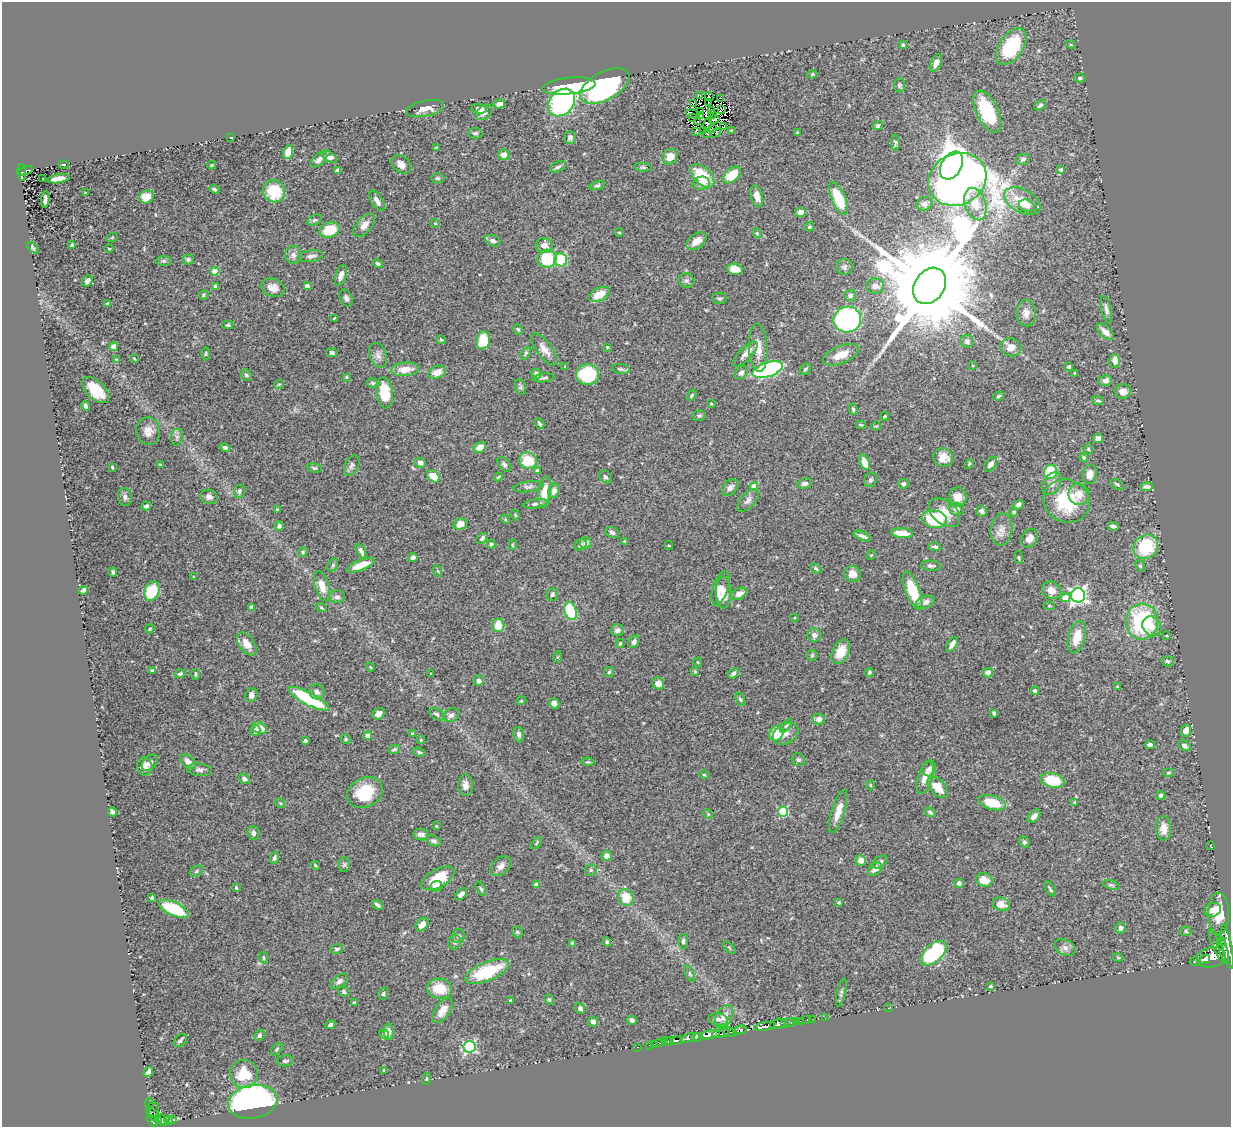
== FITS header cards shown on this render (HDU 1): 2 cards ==
NAXIS1  =                 1229
NAXIS2  =                 1125

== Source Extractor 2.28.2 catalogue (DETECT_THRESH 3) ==
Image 1229 x 1125 px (HDU 1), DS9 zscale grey, 1 PNG px = 1 image px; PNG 1233 x 1129 px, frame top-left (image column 1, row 1125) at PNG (2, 2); each listed source drawn as its Kron ellipse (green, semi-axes under 4 px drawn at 4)
Background 0.866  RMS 0.026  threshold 0.0775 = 3 sigma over >= 5 px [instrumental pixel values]
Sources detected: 491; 9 with non-positive FLUX_AUTO (blend fragments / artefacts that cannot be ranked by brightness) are neither listed nor drawn; the other 482 listed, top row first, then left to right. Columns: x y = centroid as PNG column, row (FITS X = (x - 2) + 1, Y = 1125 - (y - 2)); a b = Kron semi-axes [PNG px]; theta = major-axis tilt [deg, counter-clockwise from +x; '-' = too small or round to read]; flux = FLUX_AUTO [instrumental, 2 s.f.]
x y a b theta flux
903 45 4 4 - 3.1
1071 45 5 3 - 1.4
1011 47 20 12 56 110
936 63 9 5 65 10
812 74 5 4 - 2
1080 78 5 4 - 3.1
899 85 7 5 -90 3.5
569 86 26 8 6 96
605 86 27 14 28 440
699 96 2 2 - 0.78
709 96 5 2 - 2
720 98 3 2 - 8.7
561 102 15 12 46 280
709 102 2 2 - 2.1
499 104 6 4 16 8.6
693 104 4 3 - 0.8
1040 105 6 5 - 4.9
425 109 19 7 12 17
479 109 7 5 -7 13
721 109 3 2 - 1.2
701 111 3 2 - 3.8
711 111 3 2 - 0.24
484 112 9 6 46 5.4
987 112 23 11 -64 88
693 114 7 2 -10 2
712 115 3 2 - 2.7
701 116 2 2 - 2.7
693 118 3 2 - 4.1
714 119 5 3 - 0.99
698 121 3 2 - 3.4
708 124 6 3 73 0.51
878 126 5 4 - 3.5
724 127 3 2 - 1.5
712 129 4 3 - 5.2
731 130 4 3 - 1.8
703 131 3 2 - 3.2
696 132 3 2 - 1.7
798 132 4 2 - 1.2
475 133 7 5 -8 3.4
715 133 6 3 24 0.28
707 134 4 3 - 4.5
231 137 3 2 - 1.5
570 137 6 5 - 6.5
895 143 8 4 -85 2.5
436 148 4 3 - 5.9
288 152 7 5 71 18
504 155 5 5 - 10
329 157 9 4 -35 8.7
670 157 8 7 - 18
1023 159 7 5 10 4.2
319 160 10 5 41 8.3
64 164 5 2 - 2
401 164 11 8 -41 10
212 165 4 3 - 2.2
951 166 15 10 59 810
558 167 8 5 23 4.8
643 167 9 4 -5 3
338 170 4 3 - 3.7
1061 170 4 4 - 2.5
25 171 8 4 17 58
22 172 8 4 -82 71
732 175 10 6 39 48
703 176 14 8 -45 68
438 178 7 5 -2 3.2
43 179 2 2 - 1.3
59 179 11 4 9 18
957 179 30 25 26 2400
701 183 8 6 7 10
597 185 8 4 14 3.1
214 189 5 3 - 2.7
274 191 11 11 - 58
85 193 2 2 - 1
757 196 11 6 -76 14
146 197 8 6 15 28
838 198 18 7 -66 63
45 200 8 3 84 7.9
377 201 11 5 -58 9.3
1022 201 19 11 -28 36
924 204 8 7 - 7.7
975 204 17 10 -71 37
1027 206 8 5 -22 5.9
800 212 5 5 - 14
314 220 7 5 26 3.2
435 223 4 3 - 1.4
364 225 14 7 49 13
809 227 5 4 - 3.3
329 230 10 7 19 50
619 232 5 3 - 1.5
757 233 5 4 - 2
112 238 6 3 21 1.6
493 241 8 5 -23 5
697 241 11 7 37 16
72 245 3 3 - 2.2
544 245 8 7 - 11
33 248 7 4 -44 2.8
109 249 5 3 - 1.5
293 255 9 8 - 8.1
311 256 12 5 8 7.7
188 259 5 5 - 3.8
547 259 9 9 - 71
561 260 6 6 - 73
163 261 7 5 2 3.3
378 264 5 4 - 3.1
844 267 8 8 - 4.9
735 269 8 5 -10 21
215 271 4 4 - 45
341 275 11 5 72 10
686 280 8 7 - 4.5
87 281 6 5 - 6.9
216 286 4 3 - 6.3
307 286 4 4 - 12
875 286 9 7 -1 8
929 286 19 15 57 59000
273 288 12 9 -19 15
599 294 11 6 28 27
203 295 5 4 - 2.5
850 295 6 5 - 5.3
346 298 9 6 -68 5.9
719 298 7 5 -10 3.3
107 304 4 3 - 3.5
1106 309 14 5 -77 6.7
1026 313 13 9 -88 13
334 318 3 2 - 1.3
847 319 14 13 - 480
228 325 5 4 - 3.5
518 329 5 4 - 2.2
1105 332 10 5 -43 13
441 340 4 3 - 2
483 340 9 7 79 47
967 341 6 6 - 6
114 347 4 4 - 22
607 347 3 3 - 1.7
1011 347 10 9 - 18
758 348 24 9 -87 26
544 349 19 7 -53 16
331 353 5 4 - 5.1
526 353 7 4 61 2.7
206 354 6 3 89 1.9
745 354 16 6 45 11
378 355 13 8 -69 8.9
841 355 19 8 23 27
134 358 4 2 - 1.5
116 359 4 2 - 1.2
1115 361 7 5 -85 12
973 365 4 3 - 1.4
565 366 4 3 - 1.6
1069 367 4 3 - 3.5
405 369 14 7 4 24
621 369 9 5 -5 3.6
805 369 6 4 45 3.2
767 370 16 7 19 310
437 372 9 6 20 18
741 373 8 5 51 5.9
1074 373 3 2 - 1.6
536 374 5 4 - 7.3
246 375 6 5 - 4.2
588 375 11 10 - 120
346 377 3 3 - 1.6
544 378 11 4 7 4.9
1105 380 6 5 - 9
373 383 6 4 -15 2.8
279 384 5 3 - 1.4
520 387 8 5 -70 3.6
96 390 16 9 -44 45
1123 391 8 7 - 16
384 393 15 8 -83 50
692 395 6 4 59 2.5
998 396 5 3 - 2.5
1098 400 6 4 -18 2.7
711 404 3 2 - 1.7
85 406 5 3 - 4.3
853 409 6 4 -79 2.6
699 416 7 5 14 3.3
884 416 4 3 - 2.1
540 424 6 4 -58 3.2
861 425 5 4 - 2.1
876 426 5 4 - 1.6
148 431 14 12 -83 15
177 437 8 6 79 5.6
1098 438 5 4 - 7.2
225 447 5 4 - 3.7
480 447 7 5 29 14
1088 449 5 5 - 2.5
943 458 10 9 - 18
1084 458 4 3 - 2.6
528 460 9 8 - 55
865 462 8 5 -70 21
420 463 6 5 - 7
160 464 4 2 - 1.2
504 464 8 5 -52 4.3
969 464 5 3 - 2.1
991 464 8 5 54 6.6
352 465 11 6 62 6.1
112 467 3 3 - 1.9
314 468 7 4 -8 3.2
537 471 4 3 - 4.5
1050 472 7 6 - 92
1090 474 10 7 79 15
433 476 7 5 -40 29
498 477 4 3 - 2.4
605 477 7 5 -45 3.5
870 480 7 6 - 4.4
805 483 8 5 13 5.1
903 484 5 4 - 3.8
1052 484 13 8 56 11
1117 484 7 3 -37 2.4
528 487 14 5 8 6
754 487 4 4 - 27
1147 487 6 4 5 5.3
730 488 9 7 46 7.3
239 491 7 5 78 4
554 491 7 5 72 10
545 492 16 6 83 28
1079 494 11 10 - 16
125 497 9 7 -77 5.9
209 497 8 7 - 7.1
958 497 9 8 - 19
748 500 14 7 47 8.6
1066 501 23 21 -27 98
536 504 12 4 8 6.1
1018 505 5 4 - 6.6
146 506 5 3 - 4.7
277 509 3 3 - 1.3
956 509 8 6 -2 8.8
981 511 6 5 - 6.2
1014 512 4 3 - 2.9
944 513 18 11 -39 30
515 515 5 4 - 2.2
505 519 5 3 - 1.7
934 519 12 9 -9 110
460 524 7 5 18 20
279 526 5 4 - 4.3
1113 526 5 3 - 4.8
1001 529 16 11 82 14
612 533 7 5 -26 4.6
902 533 10 5 -6 30
862 536 9 4 -22 5.4
482 538 6 4 42 4
1029 538 10 7 58 12
624 541 3 3 - 2.1
586 543 6 6 - 7.5
491 544 4 4 - 3
512 545 5 3 - 1.9
581 545 7 5 40 5.5
669 545 4 2 - 1.5
935 547 6 4 -10 4.6
1146 547 13 11 41 90
361 551 8 4 -61 5
303 552 5 4 - 2.4
871 555 5 3 - 1.6
413 557 4 4 - 5.1
1019 557 6 3 -81 1.9
333 565 7 4 62 3
361 565 15 5 21 25
931 566 10 5 -3 4.3
1140 566 6 4 -67 2.5
816 568 6 3 -44 2.3
438 571 6 4 -70 2.2
113 572 5 3 - 2.6
852 574 8 7 - 18
193 577 3 2 - 1.2
322 586 15 7 -73 22
721 588 18 7 72 21
83 590 5 4 - 5.8
1051 590 10 8 -32 14
152 591 10 7 68 64
913 591 20 7 -69 69
723 592 16 7 -88 25
552 594 6 5 - 3.7
739 594 8 5 27 13
1078 595 7 7 - 580
337 597 8 6 1 6.2
1065 598 5 4 - 28
925 602 9 6 19 12
1049 606 5 4 - 2.2
251 607 4 4 - 2.4
321 607 6 4 -19 2.2
571 611 9 6 -71 90
794 618 4 3 - 1.3
1142 621 18 16 85 180
498 625 7 6 - 29
1152 626 10 9 - 17
150 629 5 4 - 2.1
617 630 6 6 - 6.6
814 635 7 6 - 7.6
1167 636 3 2 - 1.4
1077 637 17 8 75 31
634 642 7 5 63 6.3
620 643 4 3 - 2
247 644 13 7 -54 20
952 644 8 4 58 9.7
841 652 13 8 64 28
812 655 5 5 - 2.4
557 657 6 4 87 2.1
1168 661 6 5 - 3.2
698 662 4 3 - 1.3
370 667 4 2 - 1.4
152 670 3 3 - 2
609 672 5 5 - 2.5
695 672 4 3 - 1.8
733 673 6 4 40 5.1
869 673 4 4 - 3.4
988 673 5 5 - 10
180 674 5 4 - 3.5
195 674 5 3 - 2.2
431 674 3 3 - 2
479 681 5 5 - 7.8
658 683 6 5 - 11
1117 687 4 3 - 2
1035 691 4 4 - 8.1
317 692 7 7 - 6.3
251 695 7 6 - 9.2
309 699 23 6 -27 140
740 699 7 4 -68 2.6
521 701 5 3 - 1.4
554 703 5 5 - 9.8
994 713 4 3 - 3.6
379 714 6 5 - 7.1
437 714 8 5 -33 4.3
451 715 8 6 33 6.7
819 719 6 5 - 10
786 726 8 4 53 3.2
260 728 8 5 -22 20
256 731 5 5 - 7.2
1186 731 6 5 - 12
776 733 8 7 - 59
412 734 4 4 - 3.6
785 734 14 9 31 13
519 735 8 5 -82 4.7
368 736 4 4 - 12
346 739 5 4 - 2.3
421 740 4 3 - 1.7
305 741 4 3 - 2.8
1150 745 5 4 - 4.2
1184 746 6 5 - 5.4
394 749 6 4 24 3.3
419 752 6 4 -17 3.3
798 760 7 6 - 3.6
188 762 9 5 -40 10
588 762 6 3 -5 2
150 763 9 6 46 6.5
145 766 9 7 -79 11
929 768 8 6 75 5.4
199 770 12 6 -5 5.9
1168 773 5 3 - 2.1
704 775 5 4 - 2.1
925 778 17 7 73 20
244 779 6 4 -37 4.5
1052 780 12 7 -12 69
465 785 11 7 89 11
870 785 5 3 - 1.6
938 787 13 7 -47 27
365 792 18 14 23 65
1161 795 4 4 - 5
1074 802 4 2 - 1.4
280 803 5 4 - 1.8
992 803 14 7 -16 47
838 811 23 6 73 21
112 812 5 4 - 5
783 812 5 5 - 130
930 812 6 4 -33 3.5
708 814 5 4 - 2
1034 816 8 5 49 7.1
436 826 3 3 - 1.4
1164 828 12 7 -87 16
253 833 7 5 -71 6.5
421 834 7 6 - 9
434 841 7 5 -22 5.1
1024 842 5 5 - 3.3
536 843 7 2 46 1.8
1211 846 4 2 - 1.3
607 856 5 5 - 11
274 858 6 4 72 4
861 860 5 5 - 14
880 862 8 5 36 5.1
315 865 5 3 - 1.7
344 865 7 5 88 3.3
501 866 12 8 40 10
875 869 8 5 38 10
591 870 6 6 - 3.6
196 871 7 5 28 3.5
438 878 18 9 28 56
984 880 8 6 -18 20
959 883 4 4 - 6.1
536 885 4 4 - 12
1111 885 9 4 -18 3
436 886 6 5 - 11
236 887 4 3 - 2.1
481 889 8 4 -63 2.9
1050 889 8 3 -58 2.9
461 894 7 4 47 7.8
626 897 8 7 - 36
152 898 4 3 - 2.9
839 902 4 4 - 1.8
1001 904 9 6 -18 17
377 905 6 3 -35 3.8
174 909 16 6 -24 100
1213 910 8 6 17 9.5
1219 914 21 10 90 39
422 924 8 5 49 14
1121 928 5 5 - 5.3
1186 931 6 5 - 2.8
517 932 6 5 - 2.5
458 936 7 6 - 5.5
683 941 7 5 88 5
1222 941 4 3 - 240
455 942 7 6 - 4.2
607 942 5 4 - 3
572 943 4 4 - 2.1
1217 947 18 4 -65 760
1227 947 22 5 -80 3200
729 948 8 3 -45 2
1065 948 11 7 -27 8.1
337 949 6 4 15 3.5
1223 949 15 4 -72 2300
934 953 15 8 42 160
1118 957 5 3 - 1.5
1211 957 15 10 12 2000
263 958 6 4 -71 2.6
1205 959 5 3 - 760
1194 962 4 3 - 81
487 972 23 9 23 93
690 973 9 4 -68 3.6
339 981 10 6 39 6.1
990 986 4 3 - 2.1
439 989 12 10 -6 41
344 991 6 5 - 3.3
841 993 14 4 77 4.4
383 994 6 5 - 3.5
549 999 5 4 - 2.7
510 1000 3 3 - 1.3
354 1002 3 3 - 2.5
580 1008 6 5 - 6
888 1008 2 2 - 5.5
442 1011 14 7 55 16
724 1017 12 7 59 14
825 1018 2 2 - 6.1
718 1019 9 6 -10 7
813 1019 2 2 - 8.8
632 1020 5 4 - 4.8
807 1020 2 2 - 14
800 1021 2 2 - 11
593 1022 5 5 - 6.6
790 1022 5 3 - 42
796 1022 3 2 - 29
778 1024 8 5 17 700
784 1024 3 3 - 37
330 1025 5 4 - 3.5
765 1026 10 3 10 810
740 1030 7 3 16 180
389 1032 8 5 -87 10
729 1032 7 4 -20 360
721 1033 8 4 11 460
384 1034 5 4 - 9.7
259 1035 6 5 - 4.3
710 1035 10 4 11 2400
697 1037 5 3 - 270
688 1038 8 4 18 980
180 1040 8 5 45 4.1
677 1040 6 3 8 200
664 1041 2 2 - 11
668 1041 4 3 - 100
659 1043 4 3 - 32
654 1044 3 2 - 5
649 1045 2 2 - 12
470 1047 6 5 - 250
637 1047 3 2 - 6.3
277 1049 7 4 49 2.7
285 1061 8 5 5 4.5
384 1070 3 3 - 2
148 1072 5 3 - 5.6
244 1074 14 14 - 52
426 1079 6 4 85 2
253 1102 25 16 10 640
149 1103 5 3 - 16
153 1110 7 6 - 160
154 1115 6 3 -61 84
173 1119 4 3 - 57
163 1120 6 3 -59 220
168 1120 4 3 - 130
152 1121 7 3 -50 350
158 1121 3 3 - 22
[9 non-positive-flux detections neither listed nor drawn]